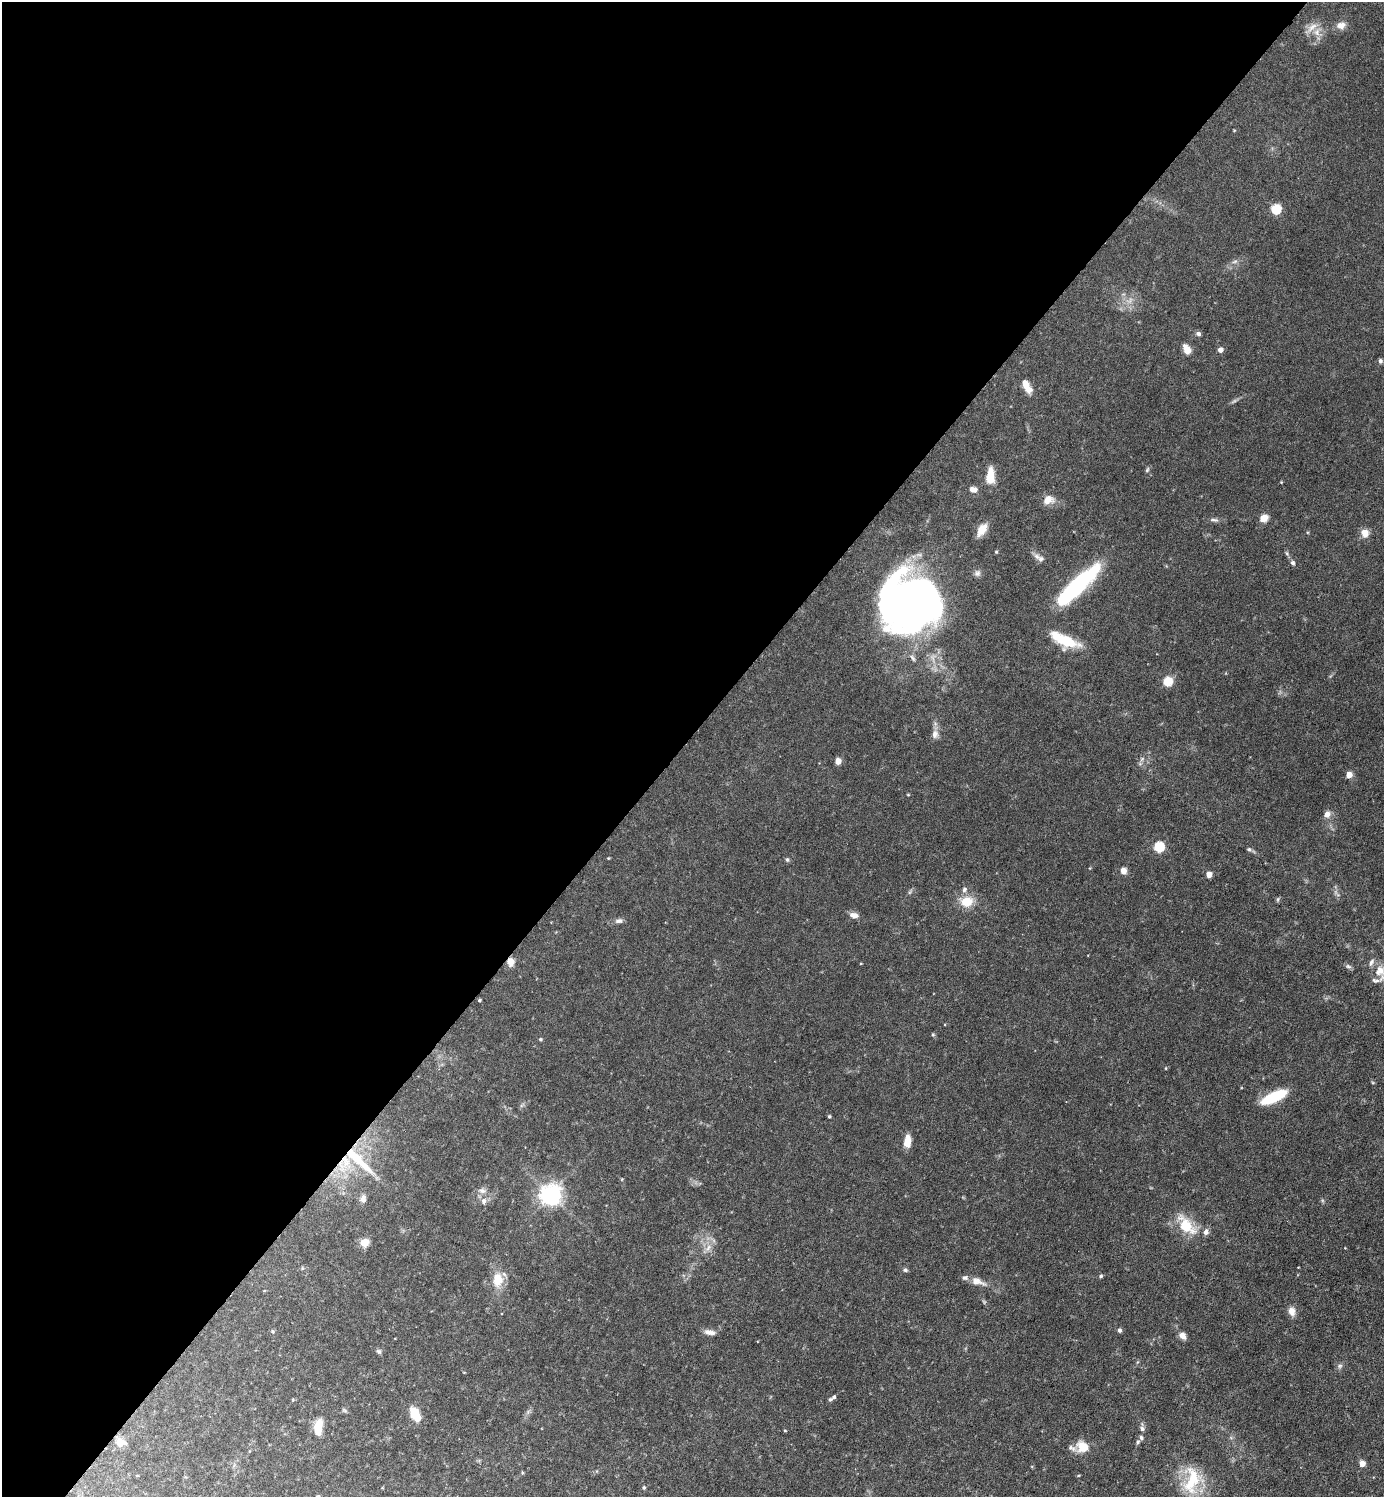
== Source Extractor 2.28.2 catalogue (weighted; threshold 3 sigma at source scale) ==
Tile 5 of 4 x 4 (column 1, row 2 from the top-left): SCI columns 298-1679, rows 2990-4484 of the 5979 x 5978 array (HDU 1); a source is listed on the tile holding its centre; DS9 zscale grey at full resolution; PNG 1386 x 1499 px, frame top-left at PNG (2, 2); no overlay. Shown black and unused: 49% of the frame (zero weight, under 3 of 6 exposures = <1% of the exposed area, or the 3 px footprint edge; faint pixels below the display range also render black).
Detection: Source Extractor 2.28.2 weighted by HDU 2 'WHT'; one run over the whole footprint, this tile lists its part. Background 0.0628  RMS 0.0046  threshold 0.0189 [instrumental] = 3 sigma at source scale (4.09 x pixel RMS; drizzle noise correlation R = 1.36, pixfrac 0.8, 0.05/0.05 arcsec/px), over >= 5 px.
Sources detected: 108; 3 too faint to see at this stretch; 4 inside a brighter object's white glare — not listed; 12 inside a brighter listed object's ellipse — not listed separately; the other 89 listed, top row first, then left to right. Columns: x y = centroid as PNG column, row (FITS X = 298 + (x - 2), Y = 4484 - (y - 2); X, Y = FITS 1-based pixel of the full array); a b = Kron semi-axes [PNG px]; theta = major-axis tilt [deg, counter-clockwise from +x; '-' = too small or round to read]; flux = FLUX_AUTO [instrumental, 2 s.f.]
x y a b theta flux
1341 25 12 9 19 3.2
1317 32 15 8 57 4
1234 130 3 3 - 0.35
1275 209 5 5 - 30
1235 261 8 5 17 1.2
1198 334 6 5 - 1.2
1187 349 10 6 -61 5.4
1220 350 5 4 - 2.7
1380 361 6 5 - 1.1
1026 386 15 7 -61 5.9
1147 470 7 5 72 0.79
990 475 16 8 89 8.8
1281 482 3 3 - 0.37
973 490 9 6 -13 2.8
1048 500 14 11 16 4.3
1263 518 5 5 - 15
1214 520 14 5 -7 1.5
982 530 16 8 58 6.1
1364 533 9 8 - 4.4
996 552 4 4 - 0.48
1287 553 7 5 -68 0.81
1037 557 10 7 -32 1.9
1293 563 7 5 -45 1.1
977 573 9 8 - 1.6
1077 586 33 21 42 27
908 597 56 45 -63 300
1068 642 30 13 -22 12
912 658 12 5 -50 1.5
1167 681 5 5 - 22
935 734 12 9 82 2.7
838 761 6 6 - 3
1349 775 4 4 - 6.7
908 795 5 3 - 0.36
1327 814 9 8 - 2.7
1158 847 5 5 - 34
1249 849 6 5 - 0.81
608 858 4 4 - 0.36
787 859 7 5 -74 0.79
1123 871 6 5 - 4.2
1209 874 4 4 - 5.5
910 892 8 4 53 0.75
1336 892 8 5 -83 1.3
1278 899 6 4 72 0.62
966 901 16 13 7 8.2
854 915 10 7 -14 2.7
619 921 10 6 9 1.7
511 962 8 7 - 4.3
1348 966 8 5 -19 1.1
1380 971 16 15 - 6
479 1000 3 3 - 0.57
933 1034 6 4 -69 0.58
540 1039 5 4 - 0.6
1166 1068 5 3 - 0.36
1274 1097 27 9 25 19
522 1105 8 4 45 0.82
829 1116 4 3 - 0.58
907 1142 12 7 82 5.9
344 1164 31 20 65 21
482 1191 12 7 -8 2.2
550 1195 7 7 - 310
363 1198 10 8 72 2.2
484 1201 9 7 77 2
1186 1225 32 15 -47 13
364 1242 5 5 - 13
708 1248 13 7 55 3.1
905 1270 6 5 - 1
1101 1276 5 4 - 0.72
498 1280 18 12 87 8.4
978 1281 22 9 -20 4.4
1292 1311 12 8 -78 3
1119 1330 6 5 - 1.1
272 1331 5 5 - 0.56
710 1332 14 6 -8 2.5
1182 1336 7 6 - 3.6
379 1351 7 6 - 1
1340 1366 8 6 22 1.1
834 1397 6 4 42 0.78
344 1410 8 5 -30 0.75
415 1414 18 9 -65 7.8
318 1427 15 8 82 9.8
1142 1428 12 6 -88 1.6
785 1430 5 3 - 0.36
1231 1438 7 4 -19 0.66
120 1442 14 11 -23 4.1
1138 1442 6 5 - 0.77
1083 1447 13 11 -18 8.3
1362 1463 7 6 - 2.5
1192 1480 39 22 76 20
644 1487 5 4 - 0.54
Overlapping masked pixels (flux is a lower limit): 3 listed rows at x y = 511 962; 344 1164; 120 1442
Isophote crosses this tile's border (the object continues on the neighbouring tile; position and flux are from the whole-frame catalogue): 1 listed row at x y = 1380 971